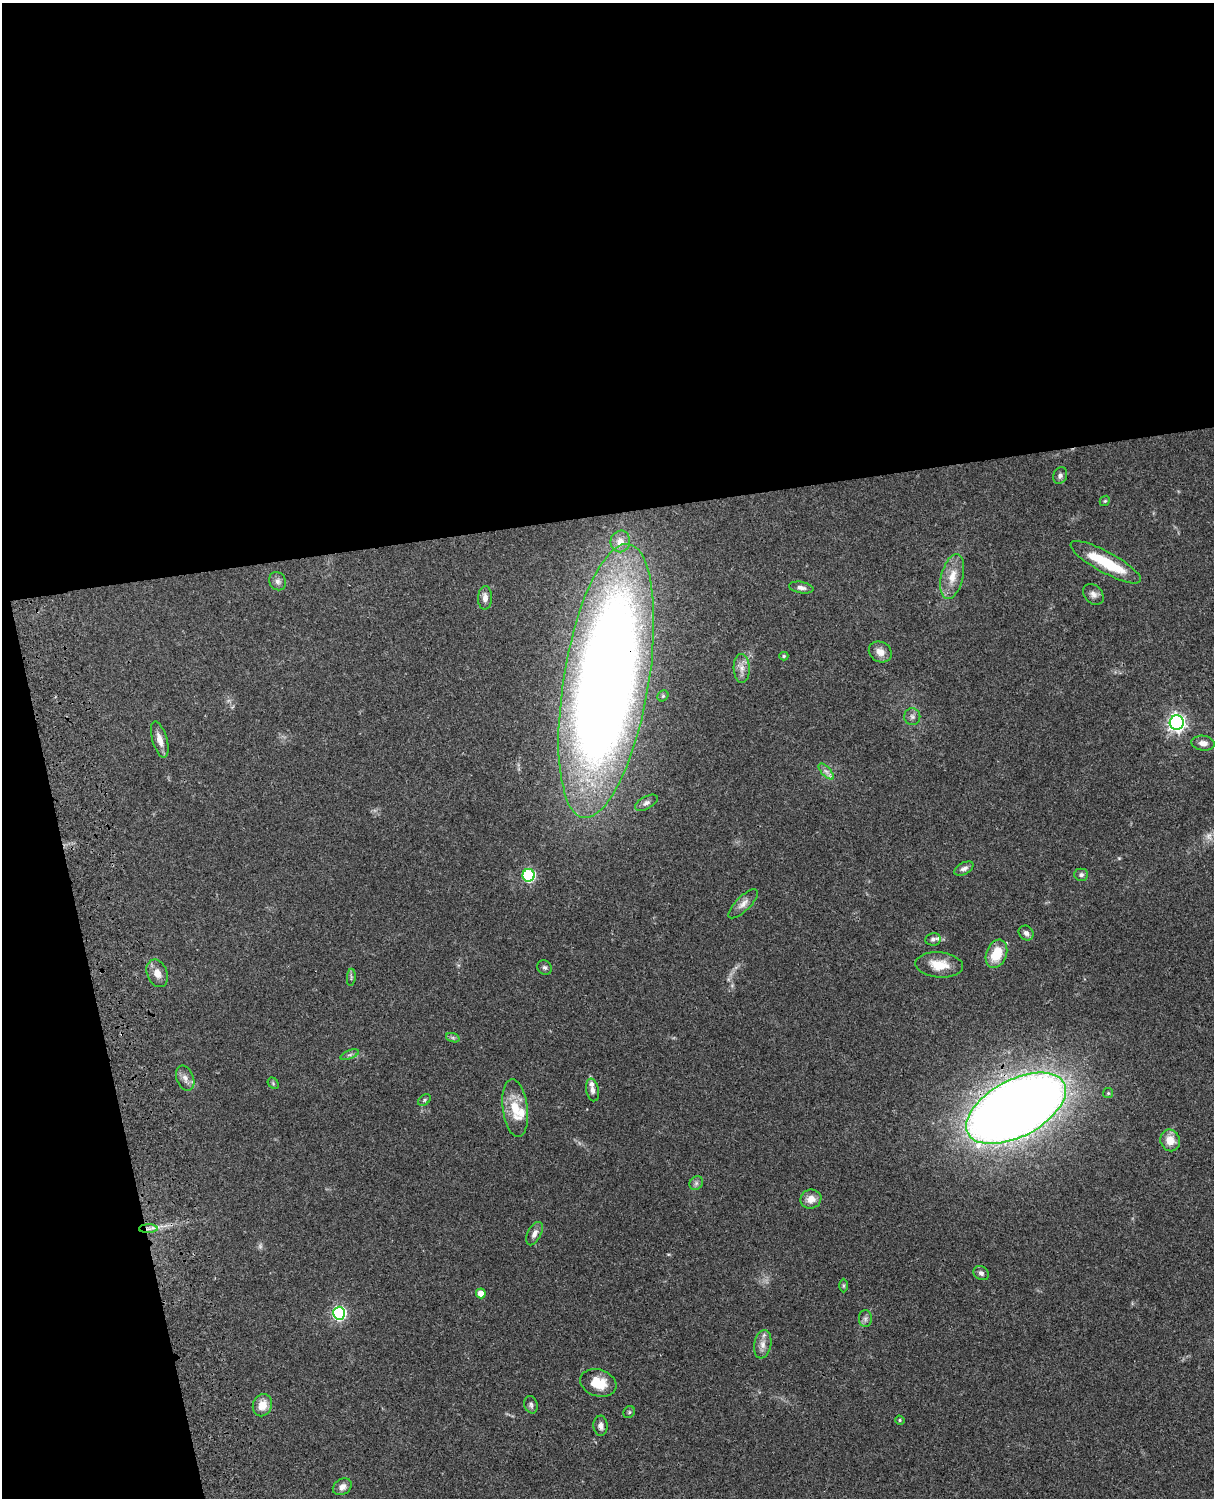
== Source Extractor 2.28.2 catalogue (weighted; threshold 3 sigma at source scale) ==
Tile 1 of 4 x 3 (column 1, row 1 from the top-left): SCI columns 121-1332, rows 3268-4763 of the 5088 x 4927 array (HDU 1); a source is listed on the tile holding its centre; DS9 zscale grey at full resolution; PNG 1216 x 1500 px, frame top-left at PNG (2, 3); each listed source drawn as its Kron ellipse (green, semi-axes under 4 px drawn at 4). Shown black and unused: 39% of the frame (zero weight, under 3 of 4 exposures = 6% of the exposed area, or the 3 px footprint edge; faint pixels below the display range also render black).
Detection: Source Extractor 2.28.2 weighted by HDU 2 'WHT'; one run over the whole footprint, this tile lists its part. Background 0.0752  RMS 0.0059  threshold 0.0265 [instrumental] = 3 sigma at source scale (4.5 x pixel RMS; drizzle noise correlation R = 1.50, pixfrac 1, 0.05/0.05 arcsec/px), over >= 5 px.
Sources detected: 64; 1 too faint to see at this stretch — neither listed nor drawn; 5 inside a brighter listed object's ellipse — not listed separately; the other 58 listed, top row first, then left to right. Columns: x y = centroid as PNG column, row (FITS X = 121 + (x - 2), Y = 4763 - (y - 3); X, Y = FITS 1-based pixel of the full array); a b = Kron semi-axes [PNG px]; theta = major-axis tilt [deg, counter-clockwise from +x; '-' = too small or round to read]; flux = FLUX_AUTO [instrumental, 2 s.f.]
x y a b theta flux
1060 475 9 6 67 1.7
1105 501 5 4 - 0.84
620 541 11 10 - 5.4
1106 562 39 10 -29 25
952 576 23 11 76 9.4
278 581 9 8 - 2.4
801 588 12 5 -10 2.4
1093 594 12 9 -43 2.9
485 598 12 7 89 3.4
880 652 12 10 -30 4.6
784 656 4 4 - 0.85
742 668 14 8 -87 4.2
606 681 138 42 80 1100
663 696 6 5 - 0.83
912 717 8 8 - 2
1177 722 7 7 - 210
160 739 19 7 -73 5.3
1203 743 11 7 -8 3.3
826 771 10 4 -48 2.1
646 803 12 6 29 2.2
964 869 10 5 29 2.3
529 875 6 6 - 65
1081 875 7 6 - 1.4
743 904 19 7 45 3.9
1026 933 8 7 - 2.3
933 939 8 6 10 1.9
996 954 14 10 68 15
939 965 24 12 -5 11
545 967 7 6 - 1.4
157 973 14 10 -67 5
351 977 9 3 85 1
453 1038 7 4 -19 1.2
350 1055 10 3 21 1.2
185 1078 13 8 -69 3.4
273 1083 6 5 - 0.79
592 1090 11 6 -78 2.6
1108 1093 5 5 - 0.81
424 1100 7 4 38 0.99
515 1108 29 12 -83 14
1016 1108 54 28 28 1200
1170 1140 11 9 -68 7.1
696 1183 7 6 - 1.6
811 1199 10 9 - 5.6
148 1229 9 4 1 2.1
534 1234 13 6 62 2.8
981 1273 8 6 -35 1.9
844 1285 7 3 -90 0.75
481 1293 5 5 - 5.9
339 1313 6 6 - 100
865 1319 8 6 -90 1.7
763 1344 14 8 81 4.1
598 1383 18 13 -17 13
262 1405 11 9 68 7.5
531 1405 9 6 -74 1.7
629 1412 6 5 - 1
900 1420 5 4 - 0.8
601 1426 10 7 -87 2.9
342 1487 10 7 32 3.5
Overlapping masked pixels (flux is a lower limit): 3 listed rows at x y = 606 681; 1016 1108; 148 1229